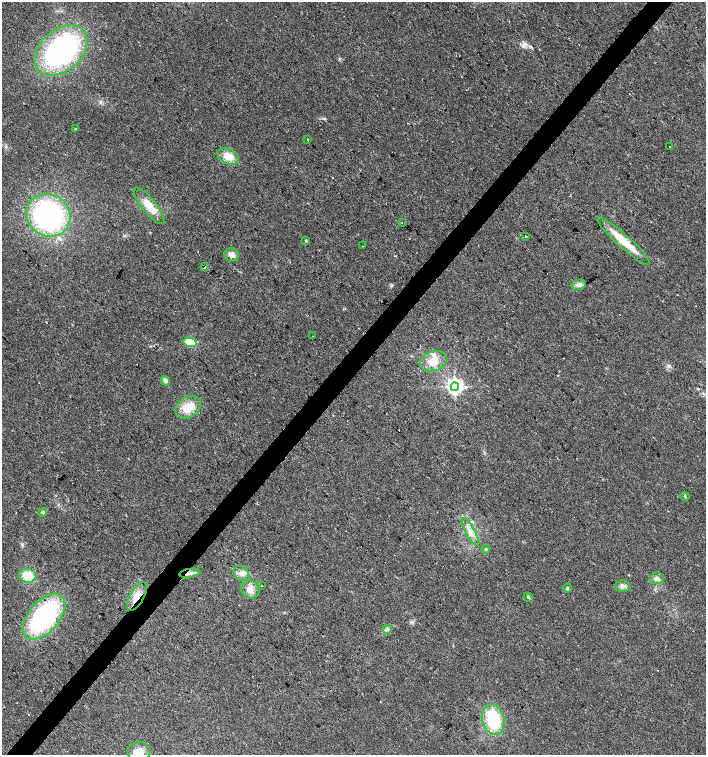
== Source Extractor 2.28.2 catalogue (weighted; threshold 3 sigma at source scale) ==
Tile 7 of 4 x 4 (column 3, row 2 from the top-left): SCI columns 2982-4388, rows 3013-4517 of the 6027 x 6021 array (HDU 1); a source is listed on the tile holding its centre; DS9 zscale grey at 2 x 2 block average (1 PNG px = mean of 2 x 2 image px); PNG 708 x 757 px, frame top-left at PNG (2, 2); each listed source drawn as its Kron ellipse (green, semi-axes under 4 px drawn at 4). Shown black and unused: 4% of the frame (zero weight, under 2 of 3 exposures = <1% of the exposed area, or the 3 px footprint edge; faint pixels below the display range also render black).
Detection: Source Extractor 2.28.2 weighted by HDU 2 'WHT'; one run over the whole footprint, this tile lists its part. Background 0.0392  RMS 0.008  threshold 0.0359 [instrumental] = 3 sigma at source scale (4.5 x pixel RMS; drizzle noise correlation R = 1.50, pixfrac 1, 0.0396/0.0396 arcsec/px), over >= 5 px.
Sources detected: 42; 2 cosmic-ray / hot-pixel residue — neither listed nor drawn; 1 inside a brighter listed object's ellipse — not listed separately; the other 39 listed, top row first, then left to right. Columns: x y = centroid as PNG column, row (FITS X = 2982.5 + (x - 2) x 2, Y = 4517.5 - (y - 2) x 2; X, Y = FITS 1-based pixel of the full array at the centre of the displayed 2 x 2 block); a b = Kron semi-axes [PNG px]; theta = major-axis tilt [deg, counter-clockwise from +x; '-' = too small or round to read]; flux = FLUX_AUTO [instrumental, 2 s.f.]
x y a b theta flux
61 50 30 20 42 380
75 128 2 2 - 6.3
308 140 2 2 - 14
669 147 2 2 - 2.3
228 156 11 7 -27 26
149 206 23 7 -51 29
48 215 23 20 -32 320
402 223 2 2 - 1.3
525 236 2 2 - 2.2
306 241 3 3 - 1.7
624 241 35 6 -42 49
362 246 2 2 - 0.95
232 255 7 6 - 11
205 267 2 2 - 1.8
579 285 7 5 13 8.3
312 336 2 2 - 1.4
190 342 6 4 -14 39
433 361 14 10 17 27
165 381 5 4 - 4.3
455 387 4 4 - 810
188 407 13 10 33 30
685 496 4 3 - 2.3
43 512 4 3 - 2.4
470 532 15 4 -60 14
486 549 4 3 - 2.1
190 573 11 4 9 8.7
241 574 9 6 -40 11
28 576 8 7 - 36
657 578 7 6 - 7.8
261 586 2 2 - 0.82
622 586 7 5 1 6.8
567 588 4 3 - 2.3
250 589 10 8 -39 15
137 597 16 7 60 25
528 597 5 3 - 2.4
44 617 27 15 49 250
387 629 4 2 - 2.8
493 719 15 11 -76 95
139 751 11 9 2 16
Overlapping masked pixels (flux is a lower limit): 2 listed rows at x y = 190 573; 137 597
Diffuse or blended objects may show on this block-average render without a row.